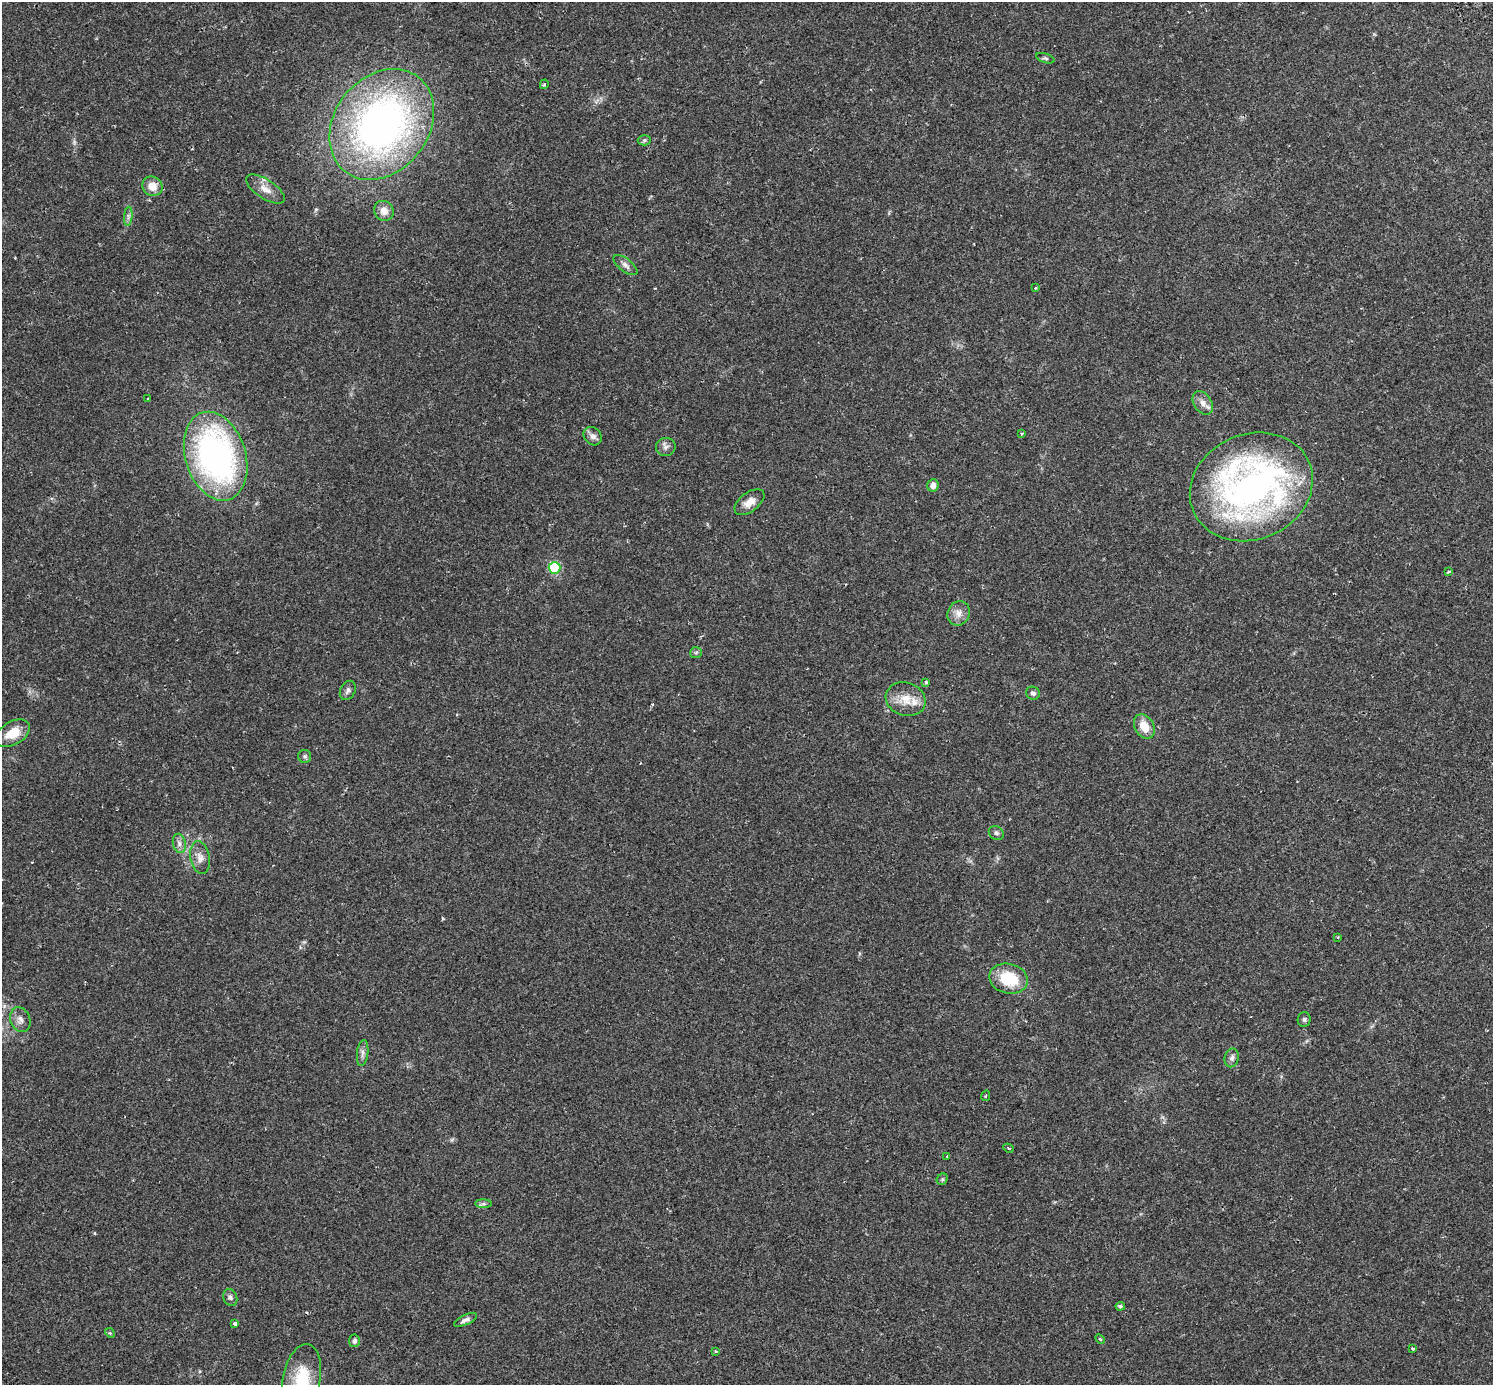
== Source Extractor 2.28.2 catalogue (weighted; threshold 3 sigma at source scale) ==
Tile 10 of 4 x 4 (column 2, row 3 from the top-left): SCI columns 1560-3050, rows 1614-2996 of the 6115 x 6057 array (HDU 1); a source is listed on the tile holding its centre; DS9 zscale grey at full resolution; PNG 1495 x 1387 px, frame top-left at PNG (2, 2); each listed source drawn as its Kron ellipse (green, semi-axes under 4 px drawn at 4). Shown black and unused: <1% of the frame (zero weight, under 2 of 3 exposures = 5% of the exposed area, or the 3 px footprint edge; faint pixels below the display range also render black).
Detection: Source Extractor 2.28.2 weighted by HDU 2 'WHT'; one run over the whole footprint, this tile lists its part. Background 0.0176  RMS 0.0027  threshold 0.0122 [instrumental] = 3 sigma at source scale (4.5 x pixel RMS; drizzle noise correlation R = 1.50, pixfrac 1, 0.0396/0.0396 arcsec/px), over >= 5 px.
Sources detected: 56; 2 inside a brighter listed object's ellipse — not listed separately; the other 54 listed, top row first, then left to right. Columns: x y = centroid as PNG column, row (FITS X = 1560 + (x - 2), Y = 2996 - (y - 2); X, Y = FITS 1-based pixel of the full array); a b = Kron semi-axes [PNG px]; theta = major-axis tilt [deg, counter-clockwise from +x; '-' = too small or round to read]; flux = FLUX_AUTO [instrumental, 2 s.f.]
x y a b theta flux
1045 58 9 4 -18 0.46
544 84 5 3 - 0.31
382 124 60 47 52 120
644 140 6 5 - 0.52
152 186 10 9 - 2.9
265 189 22 9 -33 2.6
384 211 10 9 - 2.2
128 216 10 4 85 0.67
625 265 14 6 -38 1.1
1035 288 3 2 - 0.34
148 399 3 3 - 0.36
1203 403 13 8 -57 1.7
1021 434 4 3 - 0.25
593 436 10 8 -44 1.2
666 447 10 9 - 1
216 456 45 30 -73 77
933 485 6 5 - 1.3
1251 487 63 52 23 110
749 502 17 9 37 2.4
555 568 6 6 - 16
1449 572 3 3 - 0.58
959 613 12 11 - 2
696 653 6 5 - 0.42
926 682 4 3 - 0.7
348 690 10 7 62 0.82
1033 693 7 6 - 0.76
906 699 20 16 -19 4.6
1144 727 13 9 -60 3.9
13 733 18 11 31 4.7
305 756 6 6 - 0.57
996 833 8 6 -35 0.68
179 843 10 6 -80 1
200 858 17 9 -79 1.9
1338 937 3 2 - 0.21
1009 979 19 15 -14 9.9
1304 1019 7 6 - 0.62
20 1020 13 9 -68 1.5
363 1053 13 5 83 0.99
1232 1058 9 7 77 0.89
986 1096 5 3 - 0.25
1008 1148 5 3 - 0.29
947 1156 3 3 - 0.24
942 1179 6 5 - 0.37
484 1204 8 4 0 0.52
230 1297 9 6 -68 0.73
1120 1306 4 4 - 0.6
465 1320 12 5 26 0.98
235 1324 4 4 - 1.7
110 1333 5 4 - 0.32
1100 1339 6 3 -44 0.26
354 1341 6 5 - 0.72
1413 1349 3 3 - 0.74
716 1351 3 3 - 0.39
302 1379 35 19 80 9.4
Isophote crosses this tile's border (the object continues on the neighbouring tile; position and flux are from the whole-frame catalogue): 1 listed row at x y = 302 1379